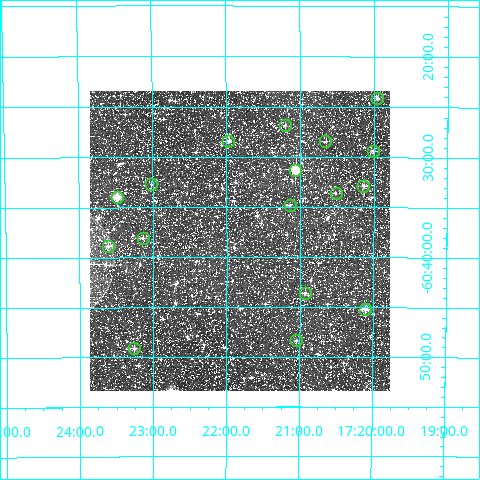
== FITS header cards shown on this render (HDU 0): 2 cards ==
NAXIS1  =                  300
NAXIS2  =                  300

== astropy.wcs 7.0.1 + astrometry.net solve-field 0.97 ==
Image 300 x 300 px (HDU 0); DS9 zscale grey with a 90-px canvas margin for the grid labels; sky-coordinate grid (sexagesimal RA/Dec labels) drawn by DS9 from the SOLVED WCS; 17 Tycho-2 reference stars matched to detected sources circled (green)
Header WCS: RA---TAN/DEC--TAN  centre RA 17:21:49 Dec -60:38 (260.45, -60.64 deg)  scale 6 arcsec/px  FOV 30.0' x 30.0'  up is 0 deg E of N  parity normal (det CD < 0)
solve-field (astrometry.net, Tycho-2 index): VERIFIED the header's WCS against the Tycho-2 star catalogue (verified at 2 index scales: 8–17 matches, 0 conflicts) and refined it, rather than solving blind
Solved WCS: RA---TAN-SIP/DEC--TAN-SIP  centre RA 17:21:49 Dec -60:38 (260.46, -60.64 deg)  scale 6 arcsec/px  FOV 30.0' x 30.0'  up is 0 deg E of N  parity normal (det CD < 0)
The solver's refit moves the header's centre by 1.5 arcsec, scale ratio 1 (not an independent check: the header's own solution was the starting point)
Tycho-2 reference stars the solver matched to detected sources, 17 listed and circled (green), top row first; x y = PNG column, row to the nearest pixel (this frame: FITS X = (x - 90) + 1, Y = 300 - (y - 91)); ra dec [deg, ICRS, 3 dp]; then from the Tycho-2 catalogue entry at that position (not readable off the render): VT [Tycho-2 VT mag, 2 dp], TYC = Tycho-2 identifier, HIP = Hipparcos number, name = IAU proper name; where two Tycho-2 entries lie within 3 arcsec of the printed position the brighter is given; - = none
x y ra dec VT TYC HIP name
377 98 259.990 -60.402 11.47 9052-2910-1 - -
285 125 260.302 -60.447 12.01 9052-905-1 - -
228 141 260.493 -60.474 11.44 9052-1433-1 - -
325 141 260.164 -60.473 11.54 9052-2773-1 - -
373 151 260.002 -60.489 10.64 9052-429-1 - -
295 170 260.266 -60.521 8.44 9052-2369-1 84900 -
151 184 260.755 -60.545 11.94 9052-1801-1 - -
363 186 260.035 -60.547 11.06 9052-1525-1 - -
336 193 260.129 -60.560 11.93 9052-2494-1 - -
117 197 260.871 -60.566 9.11 9052-1203-1 - -
290 205 260.286 -60.580 10.48 9052-2764-1 - -
143 238 260.784 -60.635 10.74 9052-2951-1 - -
108 246 260.903 -60.647 10.91 9052-2928-1 - -
305 293 260.233 -60.727 11.38 9052-1629-1 - -
365 309 260.026 -60.753 10.39 9052-1971-1 - -
296 340 260.261 -60.806 11.77 9052-2431-1 - -
134 348 260.815 -60.818 10.69 9052-2646-1 - -